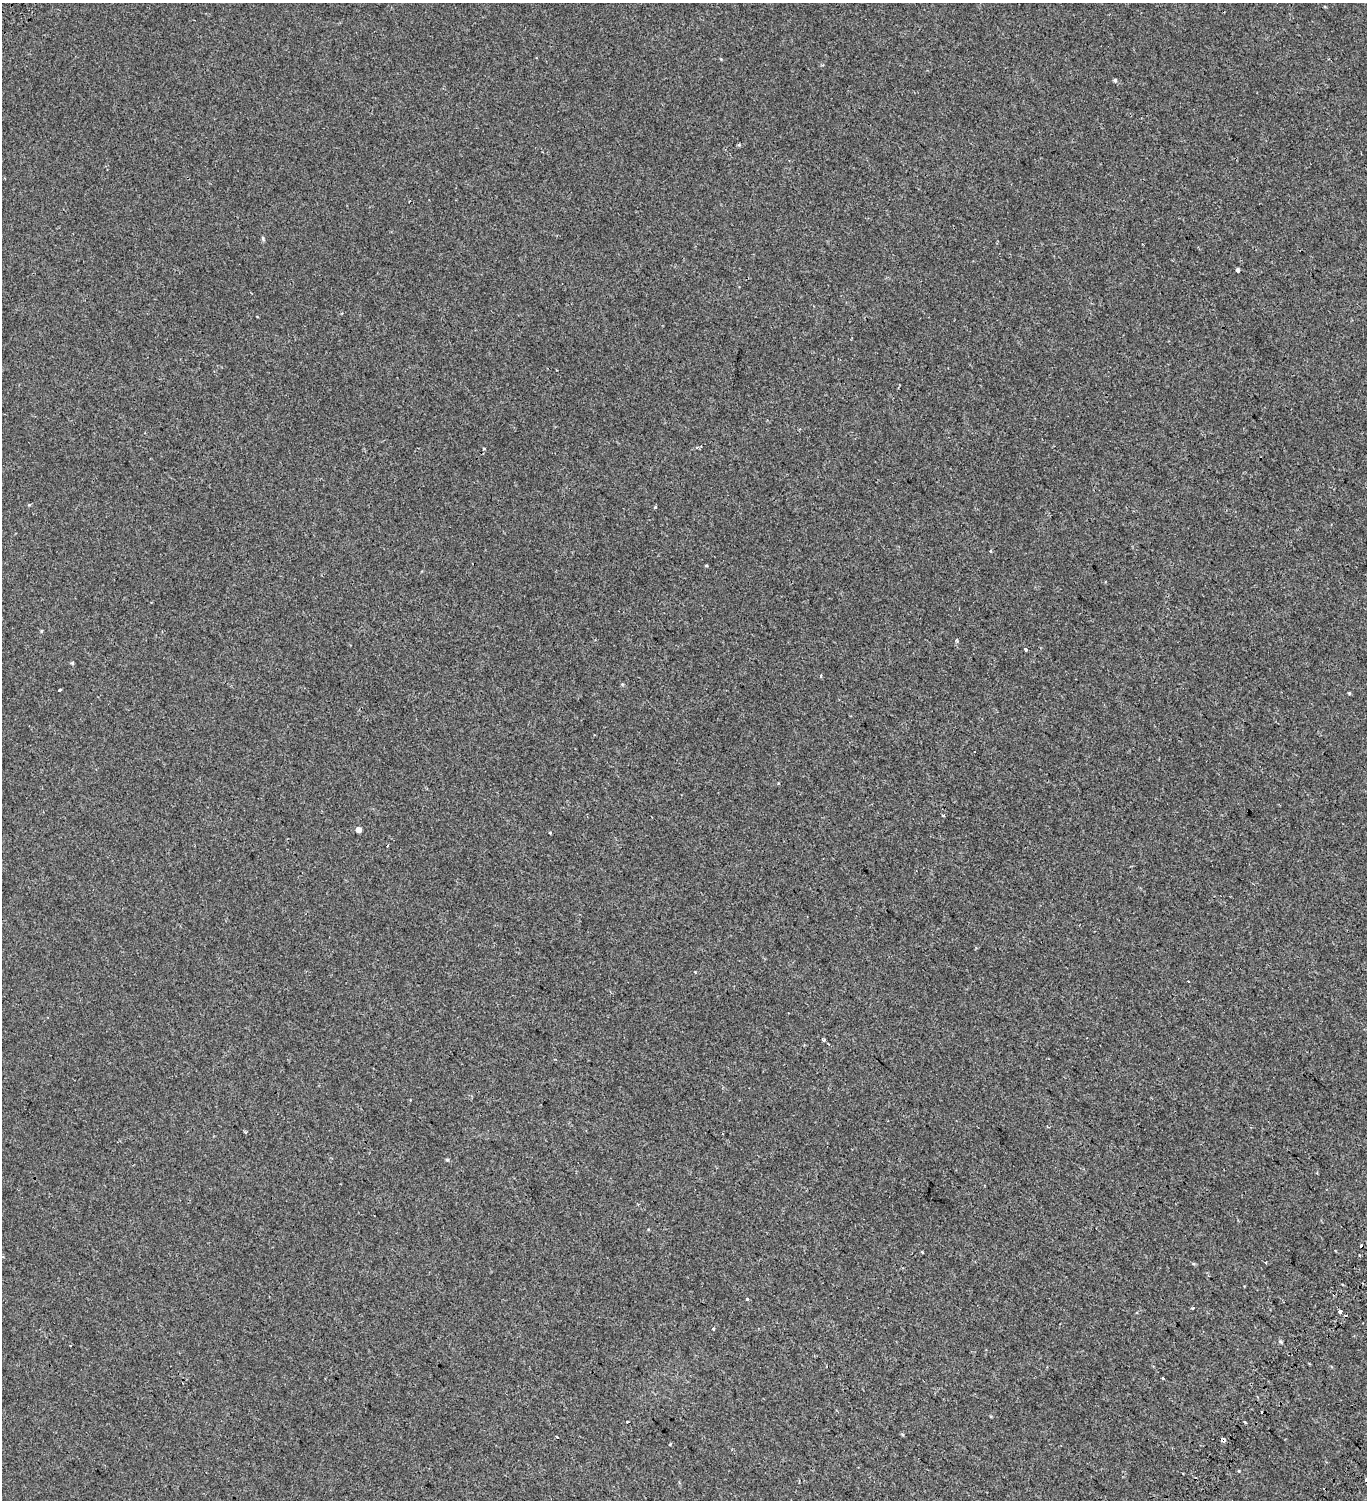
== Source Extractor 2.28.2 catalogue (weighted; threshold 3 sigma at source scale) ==
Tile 6 of 4 x 4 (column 2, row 2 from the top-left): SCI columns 1854-3218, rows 3175-4672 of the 6376 x 6350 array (HDU 1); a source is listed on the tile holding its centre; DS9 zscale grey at full resolution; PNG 1369 x 1502 px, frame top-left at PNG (2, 3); no overlay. Shown black and unused: <1% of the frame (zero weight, under 2 of 3 exposures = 11% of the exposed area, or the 3 px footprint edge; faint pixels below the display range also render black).
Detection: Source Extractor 2.28.2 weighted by HDU 2 'WHT'; one run over the whole footprint, this tile lists its part. Background 0.00186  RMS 0.0038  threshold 0.0173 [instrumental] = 3 sigma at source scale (4.5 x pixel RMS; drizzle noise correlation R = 1.50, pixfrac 1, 0.0396/0.0396 arcsec/px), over >= 5 px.
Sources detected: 35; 5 cosmic-ray / hot-pixel residue — not listed; the other 30 listed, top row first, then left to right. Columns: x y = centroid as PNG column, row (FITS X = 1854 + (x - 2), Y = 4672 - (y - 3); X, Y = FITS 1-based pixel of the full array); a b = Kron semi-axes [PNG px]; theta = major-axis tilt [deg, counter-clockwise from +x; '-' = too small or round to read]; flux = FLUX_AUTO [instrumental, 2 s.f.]
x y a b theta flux
1115 80 5 5 - 0.56
263 238 8 3 -77 0.46
1238 270 4 3 - 1.9
697 447 5 3 - 0.4
484 449 4 2 - 0.32
655 507 4 3 - 0.49
990 551 3 3 - 1.5
706 565 5 3 - 0.33
41 631 4 4 - 0.35
956 640 4 4 - 0.44
1025 649 3 3 - 2.1
72 663 4 4 - 0.44
821 676 4 3 - 0.31
1349 693 4 4 - 0.4
943 815 4 3 - 0.3
358 830 5 5 - 2.1
550 833 3 3 - 0.26
695 972 2 2 - 0.27
824 1040 4 3 - 0.61
447 1160 5 4 - 0.44
922 1252 3 3 - 0.48
747 1299 3 3 - 2
1193 1308 4 3 - 0.39
1340 1311 3 3 - 3.6
713 1329 4 4 - 0.51
1280 1341 5 4 - 0.47
1163 1378 3 2 - 0.52
556 1437 3 2 - 0.58
1224 1440 4 3 - 5.2
1366 1479 4 3 - 0.93
Overlapping masked pixels (flux is a lower limit): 1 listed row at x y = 1224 1440
Isophote crosses this tile's border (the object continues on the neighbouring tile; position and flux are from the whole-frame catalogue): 1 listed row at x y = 1366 1479
Unlisted compact peaks at least as high as the median listed source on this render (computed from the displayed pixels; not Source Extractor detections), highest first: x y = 59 690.